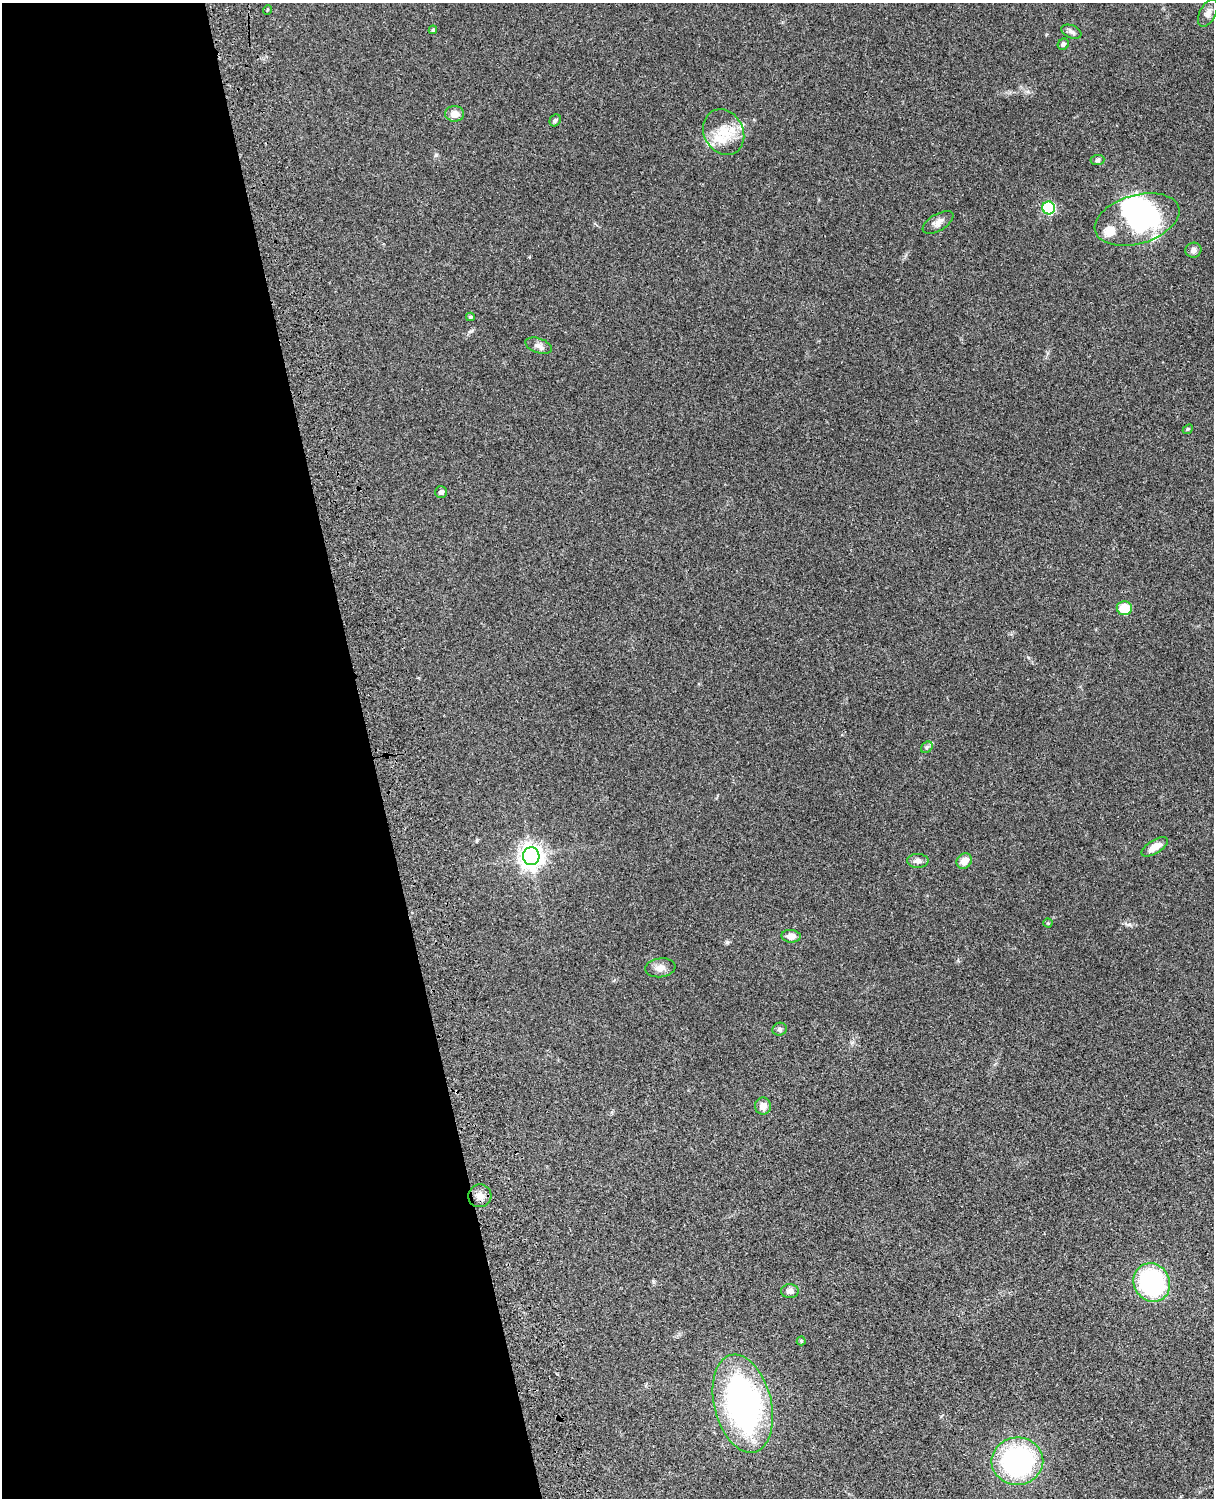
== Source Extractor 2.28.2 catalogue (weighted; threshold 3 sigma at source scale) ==
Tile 5 of 4 x 3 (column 1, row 2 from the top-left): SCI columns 121-1332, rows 1773-3268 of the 5088 x 4927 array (HDU 1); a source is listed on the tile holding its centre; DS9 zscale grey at full resolution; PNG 1216 x 1500 px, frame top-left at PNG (2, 3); each listed source drawn as its Kron ellipse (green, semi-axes under 4 px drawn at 4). Shown black and unused: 31% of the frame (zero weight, under 3 of 4 exposures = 6% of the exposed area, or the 3 px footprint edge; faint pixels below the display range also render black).
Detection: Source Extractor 2.28.2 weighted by HDU 2 'WHT'; one run over the whole footprint, this tile lists its part. Background 0.096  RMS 0.0063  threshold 0.0284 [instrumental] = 3 sigma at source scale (4.5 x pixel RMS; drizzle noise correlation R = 1.50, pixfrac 1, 0.05/0.05 arcsec/px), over >= 5 px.
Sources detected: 40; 2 inside a brighter object's white glare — neither listed nor drawn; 4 inside a brighter listed object's ellipse — not listed separately; the other 34 listed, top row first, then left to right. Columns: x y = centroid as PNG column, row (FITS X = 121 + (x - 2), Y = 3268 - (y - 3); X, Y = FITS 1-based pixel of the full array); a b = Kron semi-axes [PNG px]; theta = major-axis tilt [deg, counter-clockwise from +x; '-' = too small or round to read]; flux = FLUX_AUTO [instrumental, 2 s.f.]
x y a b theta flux
267 10 5 3 - 0.56
1208 13 15 8 63 3.2
433 30 4 4 - 0.62
1071 32 10 6 -22 2.2
1063 44 6 5 - 1.6
455 114 9 8 - 5.7
555 120 6 5 - 1.1
724 132 24 19 -60 16
1097 160 7 5 5 1.2
1049 208 6 6 - 53
1137 219 43 24 16 86
938 222 17 8 31 4
1193 250 8 7 - 2.4
470 317 4 3 - 1
539 346 14 7 -20 3
1188 429 6 4 41 0.74
441 492 6 6 - 1.8
1124 608 7 7 - 13
927 747 6 5 - 1.2
1155 847 15 6 31 6.1
531 856 9 8 - 430
918 861 11 7 0 3.1
964 861 8 7 - 5.9
1048 923 4 4 - 0.57
791 936 9 6 -4 3.9
660 968 15 9 7 4.4
780 1029 7 6 - 1.5
763 1106 8 8 - 5.2
480 1196 12 11 - 4.9
1152 1282 20 18 -59 80
790 1291 9 7 3 2.8
801 1341 4 4 - 0.88
743 1404 50 28 -76 180
1017 1461 26 23 6 99
Unlisted compact peaks at least as high as the median listed source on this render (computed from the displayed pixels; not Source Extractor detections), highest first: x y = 727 942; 1129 924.